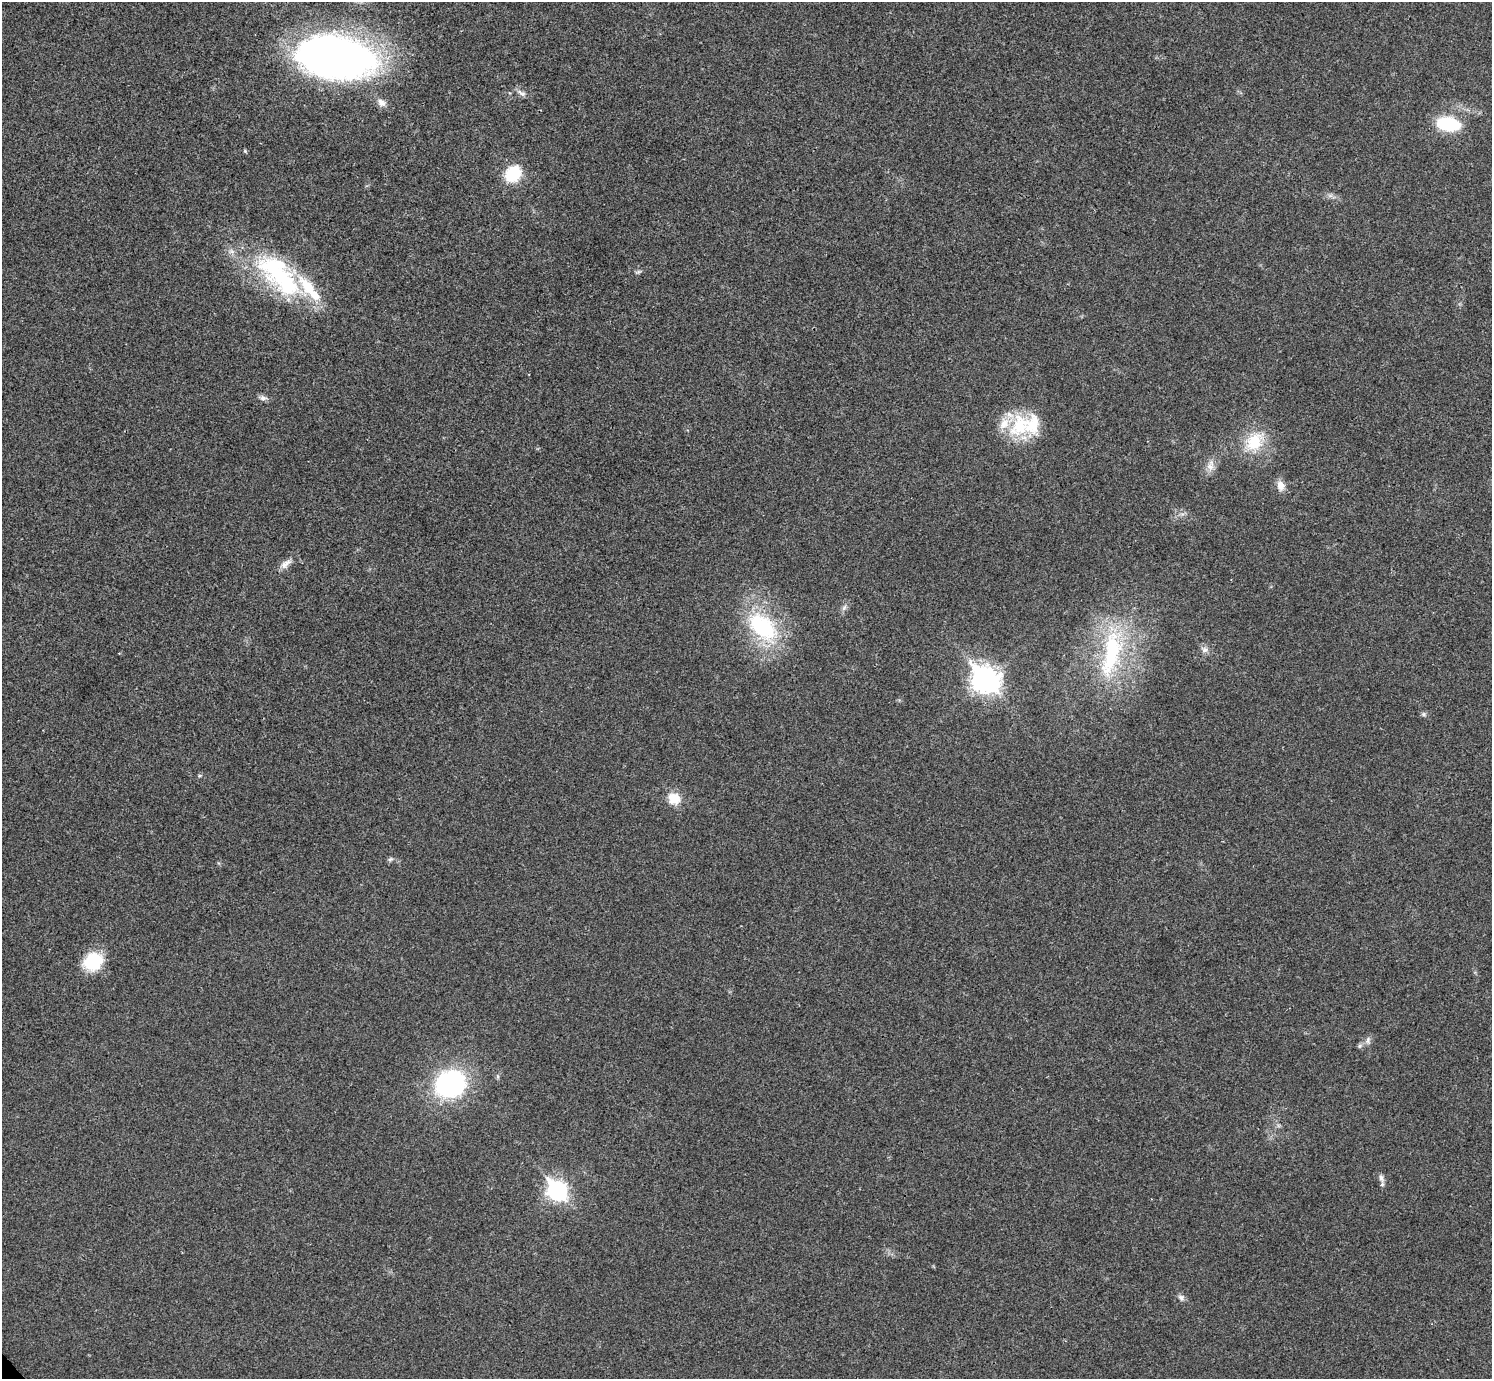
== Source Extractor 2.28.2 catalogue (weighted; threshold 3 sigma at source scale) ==
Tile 10 of 4 x 4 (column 2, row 3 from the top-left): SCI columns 1494-2983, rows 1537-2913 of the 5969 x 5967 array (HDU 1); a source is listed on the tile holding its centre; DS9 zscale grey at full resolution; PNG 1494 x 1381 px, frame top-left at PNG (2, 2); no overlay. Shown black and unused: <1% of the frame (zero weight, under 3 of 4 exposures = <1% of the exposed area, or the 3 px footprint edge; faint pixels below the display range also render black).
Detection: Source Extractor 2.28.2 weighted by HDU 2 'WHT'; one run over the whole footprint, this tile lists its part. Background 0.021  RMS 0.0043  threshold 0.0195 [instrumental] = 3 sigma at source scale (4.5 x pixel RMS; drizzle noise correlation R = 1.50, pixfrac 1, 0.05/0.05 arcsec/px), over >= 5 px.
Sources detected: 36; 2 inside a brighter object's white glare — not listed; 4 inside a brighter listed object's ellipse — not listed separately; the other 30 listed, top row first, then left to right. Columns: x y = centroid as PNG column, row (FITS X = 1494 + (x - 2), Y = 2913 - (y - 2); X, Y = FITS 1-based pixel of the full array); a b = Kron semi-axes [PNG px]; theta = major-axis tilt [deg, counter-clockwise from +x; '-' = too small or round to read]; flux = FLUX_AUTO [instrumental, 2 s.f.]
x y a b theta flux
335 56 58 31 -8 340
521 93 14 6 -33 1.9
382 103 13 9 -37 2.7
1448 124 20 12 -9 26
245 151 4 4 - 0.6
513 174 16 12 50 20
638 272 8 3 19 0.78
280 276 83 29 -37 59
263 398 10 7 -2 1.7
1020 425 37 25 74 22
1254 442 29 21 53 16
1210 466 11 10 - 3.1
1280 486 13 10 -77 3.5
286 564 19 8 39 3.2
844 608 9 6 63 1.4
762 627 45 27 -44 41
1205 650 9 8 - 1.9
1111 653 74 23 79 49
985 680 11 9 -46 380
1424 714 7 5 -47 0.86
674 798 15 13 -20 7.5
390 859 7 5 21 0.9
93 962 17 15 32 24
1368 1040 11 5 79 1.4
1360 1046 7 5 22 0.97
497 1076 6 4 -71 0.64
450 1084 29 25 22 70
1381 1178 11 6 -69 1.8
557 1191 9 8 - 190
1181 1298 9 7 -56 1.5
Isophote crosses this tile's border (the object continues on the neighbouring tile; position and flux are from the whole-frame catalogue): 1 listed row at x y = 335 56